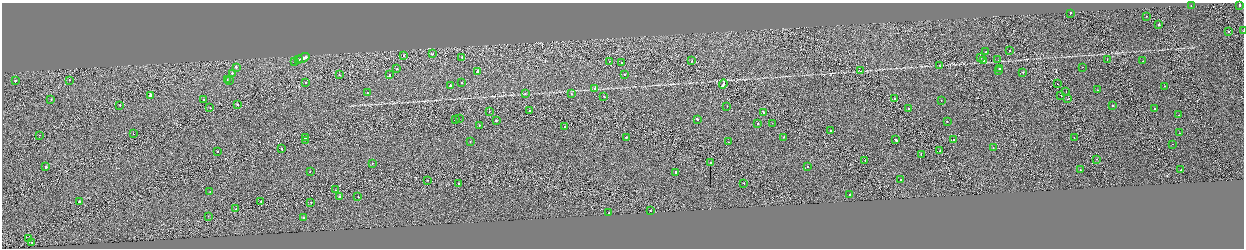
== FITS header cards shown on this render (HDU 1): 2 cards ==
NAXIS1  =                 2484
NAXIS2  =                  492

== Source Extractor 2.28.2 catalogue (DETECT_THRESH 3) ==
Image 2484 x 492 px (HDU 1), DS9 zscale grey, zoomed out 1/2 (1 PNG px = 2 x 2 image px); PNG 1246 x 250 px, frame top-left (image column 1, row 491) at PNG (2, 3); each listed source drawn as its Kron ellipse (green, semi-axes under 4 px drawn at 4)
Background -7.90e-04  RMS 0.063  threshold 0.189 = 3 sigma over >= 5 px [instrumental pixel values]
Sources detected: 141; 13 cannot appear on this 1/2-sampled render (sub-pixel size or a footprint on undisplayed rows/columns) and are neither listed nor drawn; the other 128 listed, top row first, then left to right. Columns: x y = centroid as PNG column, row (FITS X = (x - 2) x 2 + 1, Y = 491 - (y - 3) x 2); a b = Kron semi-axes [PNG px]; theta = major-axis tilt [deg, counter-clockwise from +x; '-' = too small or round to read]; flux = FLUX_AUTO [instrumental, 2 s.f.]
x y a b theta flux
1240 5 2 2 - 61
1191 6 2 2 - 27
1070 13 2 1 - 49
1146 16 2 1 - 20
1159 25 2 1 - 180
1243 31 2 1 - 22
1228 32 2 1 - 140
1009 50 2 2 - 29
986 52 2 2 - 56
432 54 2 2 - 290
403 56 2 2 - 35
462 57 2 2 - 50
980 57 2 2 - 37
303 58 7 2 22 1600
1107 59 2 1 - 33
298 60 2 1 - 450
998 60 2 2 - 44
295 61 2 2 - 150
609 61 2 1 - 23
692 61 2 1 - 41
984 61 2 2 - 34
1143 61 2 1 - 74
622 62 2 1 - 22
940 65 3 2 - 7.6
236 67 2 2 - 200
1082 67 2 2 - 53
1000 68 2 2 - 55
397 69 2 2 - 33
477 71 2 2 - 330
861 71 4 2 - 6.1
998 71 2 2 - 26
1023 72 2 2 - 58
232 73 2 2 - 45
339 75 2 1 - 53
389 75 3 2 - 91
624 75 2 2 - 33
69 80 2 1 - 53
227 80 2 2 - 37
229 80 2 2 - 130
15 81 2 2 - 130
305 83 2 1 - 30
462 83 2 2 - 76
723 84 4 2 - 270
1057 84 2 1 - 31
450 86 3 2 - 66
1164 86 2 2 - 44
595 88 2 2 - 41
1097 90 2 1 - 13
1066 92 2 1 - 24
367 93 2 2 - 24
525 93 2 2 - 22
571 94 2 2 - 20
150 95 2 2 - 1200
1061 95 2 1 - 64
604 97 2 2 - 38
51 99 2 1 - 22
894 99 2 2 - 56
1067 99 2 2 - 28
203 100 2 2 - 41
941 100 2 2 - 25
237 104 2 2 - 35
120 105 2 1 - 30
727 106 2 1 - 3
1113 106 2 2 - 46
210 108 2 2 - 43
908 109 2 2 - 81
1155 109 2 2 - 500
489 111 2 1 - 27
529 111 2 1 - 53
764 112 3 2 - 250
1179 115 2 1 - 110
459 119 2 1 - 310
455 120 2 2 - 480
697 120 3 2 - 160
496 121 2 2 - 130
947 122 2 2 - 55
757 123 2 2 - 37
772 123 2 1 - 37
479 125 2 2 - 36
565 127 2 1 - 20
831 131 2 2 - 65
1179 133 2 2 - 24
133 134 2 1 - 26
39 135 2 1 - 49
626 137 2 2 - 79
784 137 2 2 - 37
305 138 2 1 - 140
1074 138 2 2 - 35
305 140 2 1 - 30
896 140 3 2 - 120
953 140 2 2 - 82
470 141 2 2 - 23
728 142 2 1 - 21
1173 144 2 1 - 9.9
993 148 2 2 - 16
281 149 2 2 - 62
940 151 2 1 - 54
218 152 2 1 - 30
921 154 2 2 - 57
1096 159 2 1 - 50
865 160 2 1 - 29
372 163 2 2 - 40
711 163 2 2 - 74
807 166 2 2 - 16
46 167 2 2 - 210
1080 169 2 2 - 45
1181 170 2 2 - 160
310 172 2 2 - 85
675 172 2 2 - 58
901 179 2 2 - 31
428 180 2 2 - 56
744 183 2 2 - 44
458 184 2 2 - 87
335 190 2 1 - 25
210 192 2 1 - 22
850 195 2 2 - 42
340 196 2 2 - 88
358 197 2 1 - 26
261 201 2 2 - 38
80 202 2 2 - 340
311 202 2 1 - 26
236 209 2 1 - 51
650 211 2 1 - 23
609 213 2 2 - 53
208 216 2 1 - 28
303 217 2 2 - 110
29 238 2 1 - 38
32 243 2 1 - 24
At the frame edge (FLAGS 8, measured only in part): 1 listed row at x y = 1243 31
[13 sub-pixel or undisplayed-footprint detections neither listed nor drawn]